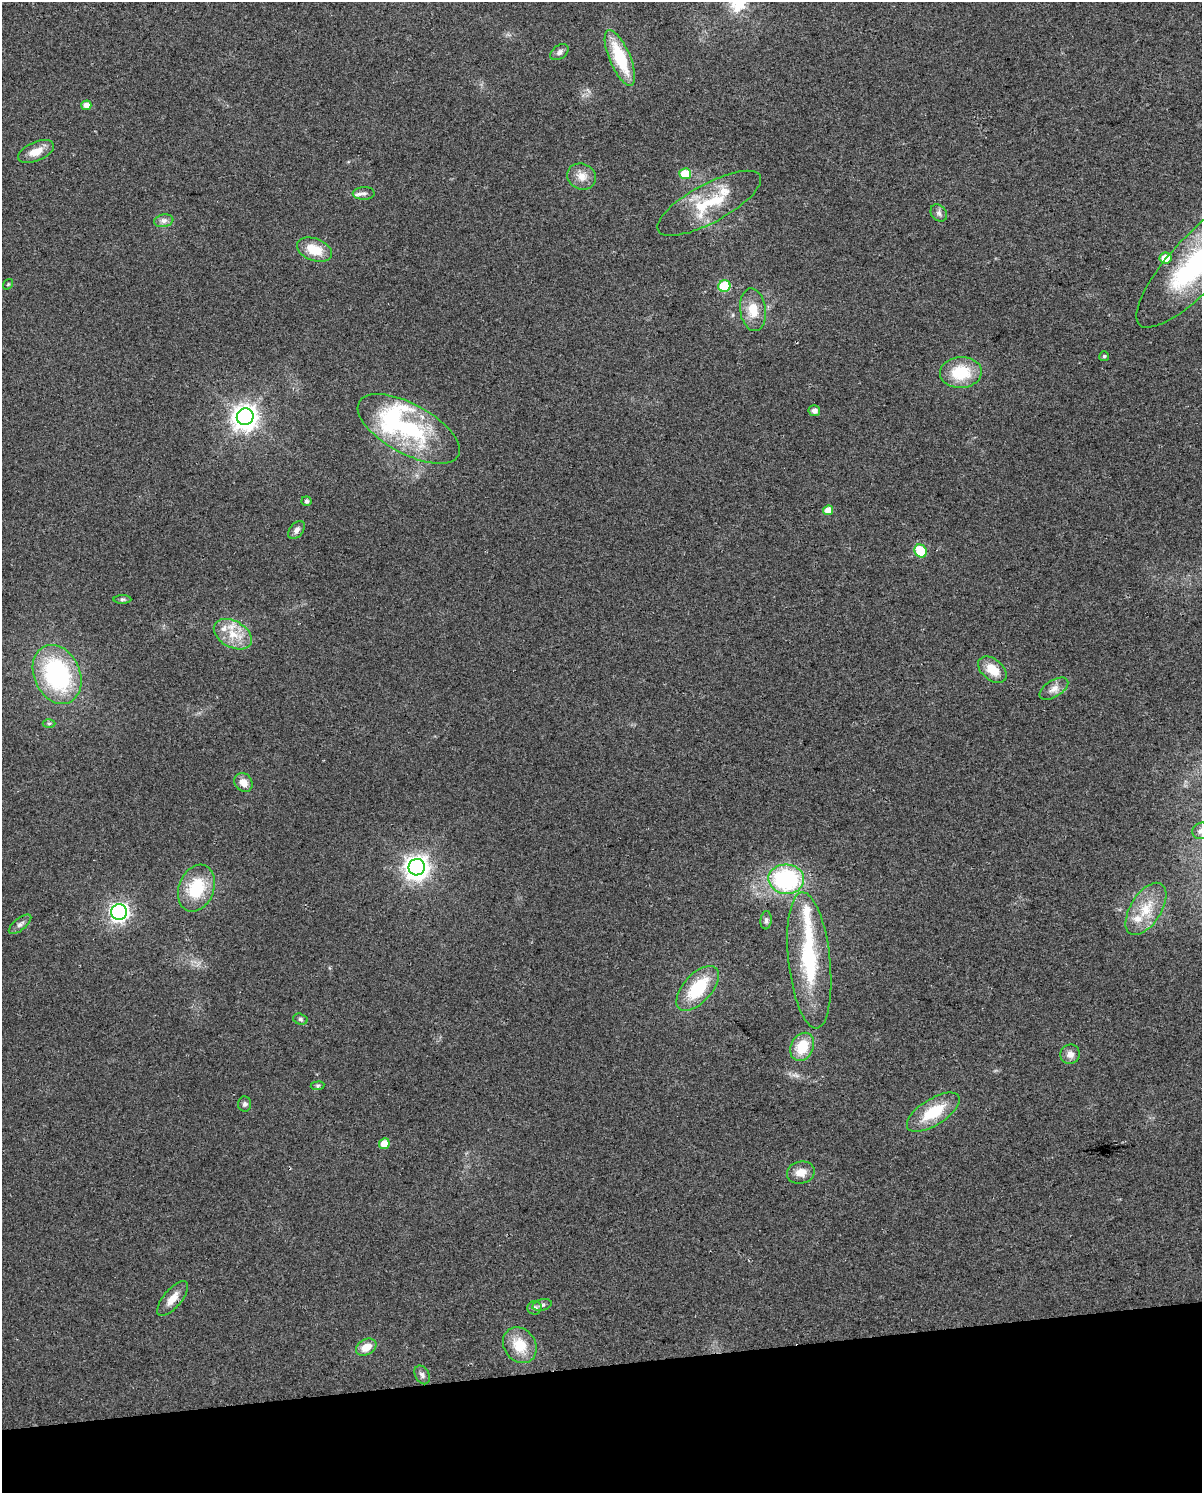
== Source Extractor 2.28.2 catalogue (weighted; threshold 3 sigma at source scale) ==
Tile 10 of 4 x 3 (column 2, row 3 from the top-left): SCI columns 1232-2431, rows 28-1518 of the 4864 x 4573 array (HDU 1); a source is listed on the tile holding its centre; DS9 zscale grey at full resolution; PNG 1204 x 1495 px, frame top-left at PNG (2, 2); each listed source drawn as its Kron ellipse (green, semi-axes under 4 px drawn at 4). Shown black and unused: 8% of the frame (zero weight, under 2 of 3 exposures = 2% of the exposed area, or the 3 px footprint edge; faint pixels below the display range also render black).
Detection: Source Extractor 2.28.2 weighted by HDU 2 'WHT'; one run over the whole footprint, this tile lists its part. Background 0.0646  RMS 0.0088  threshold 0.0397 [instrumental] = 3 sigma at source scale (4.5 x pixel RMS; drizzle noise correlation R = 1.50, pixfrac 1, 0.0396/0.0396 arcsec/px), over >= 5 px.
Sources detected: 62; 6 inside a brighter listed object's ellipse — not listed separately; the other 56 listed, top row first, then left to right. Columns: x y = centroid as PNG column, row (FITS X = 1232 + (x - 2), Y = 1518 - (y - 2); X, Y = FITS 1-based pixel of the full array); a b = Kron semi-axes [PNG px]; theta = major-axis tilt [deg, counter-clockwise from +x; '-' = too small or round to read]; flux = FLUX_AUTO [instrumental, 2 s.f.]
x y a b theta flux
559 52 10 6 36 3.4
620 58 30 10 -67 44
86 105 5 4 - 8
36 152 19 9 23 11
685 174 6 5 - 24
582 176 15 13 -25 9.2
364 193 11 6 2 3.4
709 203 58 19 28 45
939 213 9 7 -49 3
164 221 10 6 10 3.7
314 250 18 11 -21 19
1165 258 6 5 - 14
1201 260 89 27 47 170
8 284 6 3 55 0.88
724 286 6 6 - 46
753 310 21 13 -82 17
1104 356 5 5 - 1.4
961 373 21 15 4 34
814 411 6 5 - 4.3
245 417 8 8 - 790
409 429 56 25 -29 99
306 501 5 5 - 1.6
828 510 5 4 - 11
297 530 10 6 51 4
921 551 7 6 - 34
122 599 9 4 1 1.6
233 634 20 13 -29 18
992 670 16 10 -39 16
57 674 31 23 -66 120
1054 689 16 8 32 6.5
49 723 6 4 1 1.5
243 782 10 8 -48 7.6
1201 831 9 8 - 3.8
417 867 8 8 - 680
786 879 18 15 -4 100
196 888 24 17 69 38
1146 909 29 15 58 23
119 912 8 7 - 330
766 920 9 5 84 2.1
20 924 14 6 39 3.4
809 960 68 21 -84 77
698 988 27 14 48 41
300 1019 7 5 -17 1.7
802 1047 15 11 64 23
1070 1054 10 9 - 5.7
318 1086 7 4 7 1.3
245 1104 7 6 - 2.1
933 1112 30 13 32 32
384 1144 5 5 - 11
801 1172 14 11 13 9.7
173 1298 21 9 50 9.9
542 1305 10 5 15 2.5
534 1308 7 6 - 2.5
520 1345 19 15 -54 22
366 1347 11 7 30 12
422 1375 10 7 -61 3.1
Isophote crosses this tile's border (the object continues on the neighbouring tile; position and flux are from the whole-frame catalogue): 2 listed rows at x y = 1201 260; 1201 831